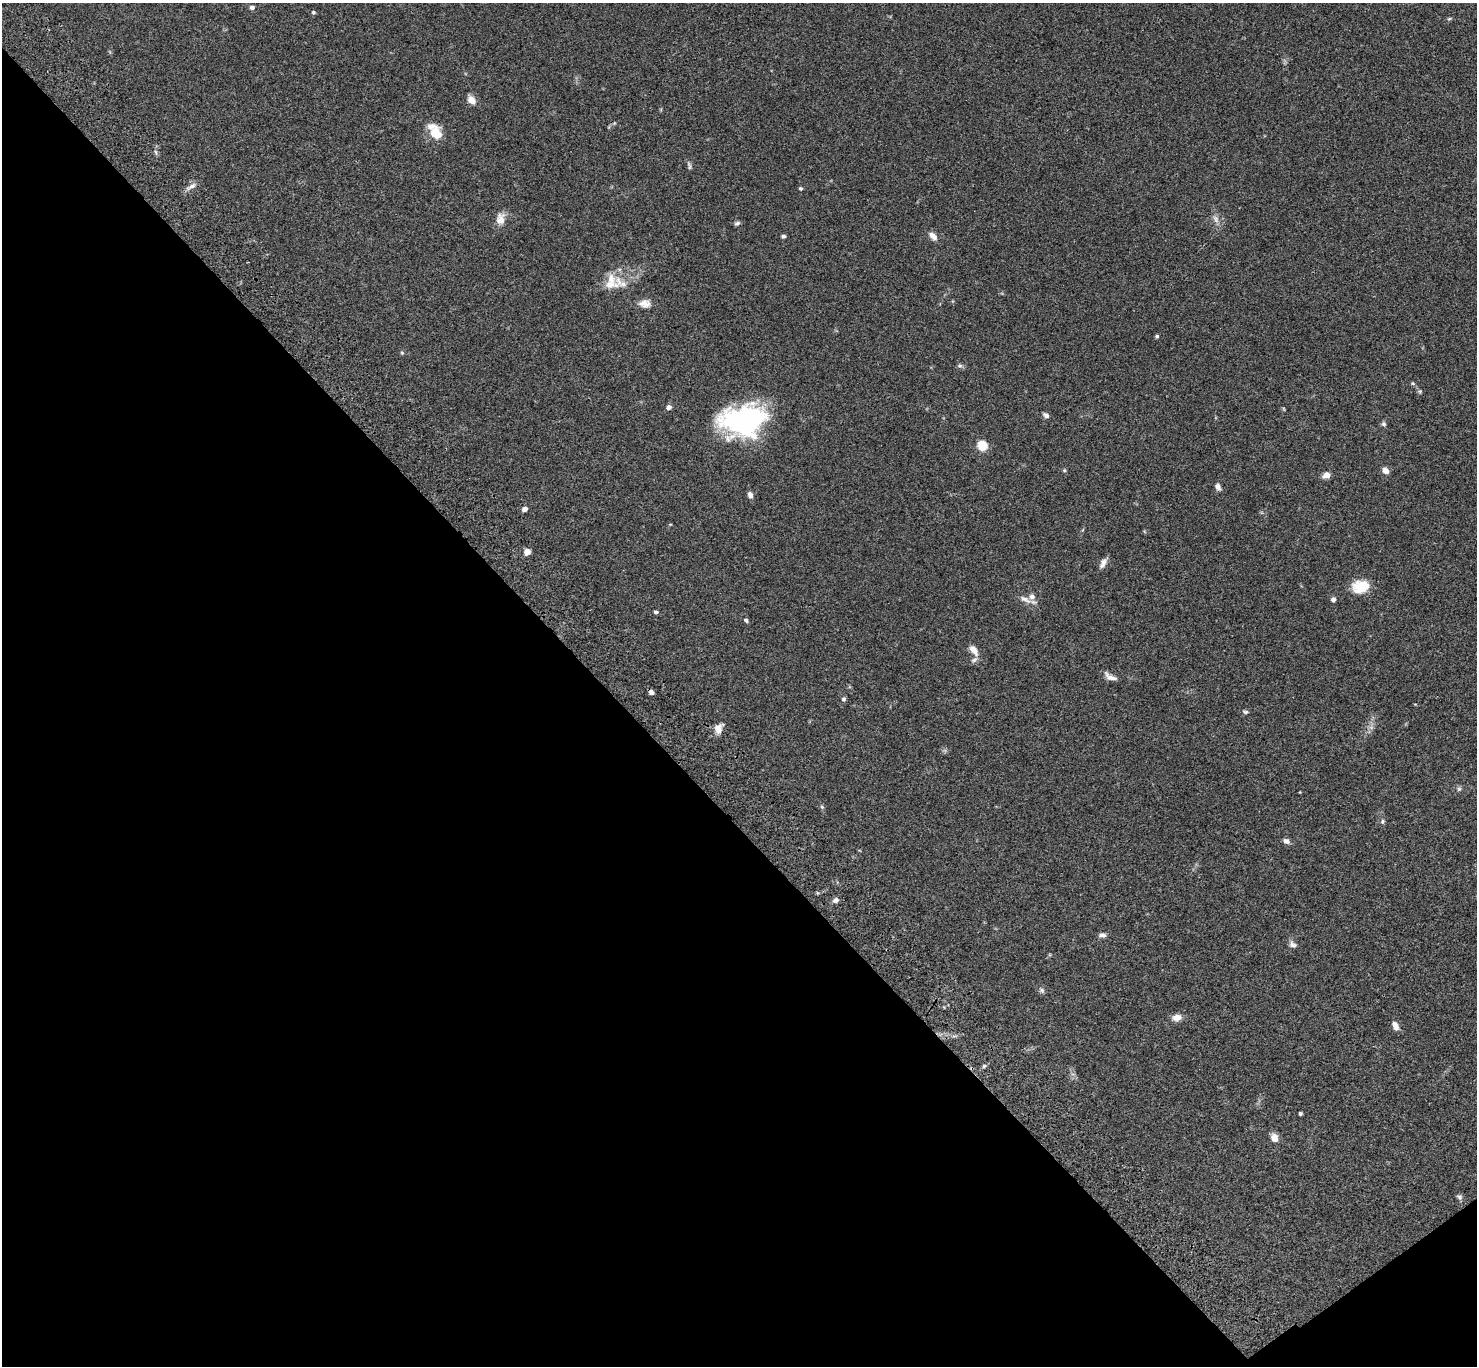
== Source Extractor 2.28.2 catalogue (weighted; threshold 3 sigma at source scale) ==
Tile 14 of 4 x 4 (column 2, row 4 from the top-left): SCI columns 1579-3053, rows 383-1746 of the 6106 x 6082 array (HDU 1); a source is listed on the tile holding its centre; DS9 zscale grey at full resolution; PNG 1479 x 1368 px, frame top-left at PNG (2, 3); no overlay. Shown black and unused: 42% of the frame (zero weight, under 3 of 4 exposures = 6% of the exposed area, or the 3 px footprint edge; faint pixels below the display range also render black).
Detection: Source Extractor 2.28.2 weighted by HDU 2 'WHT'; one run over the whole footprint, this tile lists its part. Background 0.0592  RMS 0.0053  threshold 0.0239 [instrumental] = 3 sigma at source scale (4.5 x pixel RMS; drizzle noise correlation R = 1.50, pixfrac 1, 0.05/0.05 arcsec/px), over >= 5 px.
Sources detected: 64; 1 too faint to see at this stretch — not listed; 5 inside a brighter listed object's ellipse — not listed separately; the other 58 listed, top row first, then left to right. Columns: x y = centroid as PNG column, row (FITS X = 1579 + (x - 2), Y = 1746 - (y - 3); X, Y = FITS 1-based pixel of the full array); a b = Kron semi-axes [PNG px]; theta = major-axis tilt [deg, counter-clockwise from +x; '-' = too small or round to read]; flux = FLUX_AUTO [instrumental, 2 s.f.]
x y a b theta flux
252 7 6 5 - 1.5
313 12 6 5 - 0.8
1449 19 6 3 19 0.62
471 100 11 8 -48 3.8
436 133 16 12 -71 10
689 166 12 4 -76 1.1
191 187 15 5 28 2.5
800 188 4 4 - 0.82
500 219 15 11 88 4.8
1216 219 12 7 -61 2.6
737 223 7 5 26 1.1
783 236 5 4 - 1
933 236 12 7 -41 3.1
621 283 27 12 -30 7.9
645 304 16 11 -2 4
1157 336 5 4 - 0.79
402 353 5 5 - 0.66
960 366 7 5 6 1
1413 383 6 4 -22 0.72
1420 391 6 5 - 0.69
669 407 6 5 - 1.7
1046 415 7 6 - 1.7
744 420 43 29 10 97
1384 424 6 5 - 1
982 446 5 5 - 25
1064 470 5 4 - 0.61
1386 471 7 6 - 3.3
1326 475 10 7 19 2.7
1218 487 8 6 -57 2
750 495 7 6 - 2.2
524 509 6 6 - 1.7
527 552 7 7 - 2.9
1104 562 13 7 48 2.6
1360 586 19 14 11 12
1025 599 18 7 -24 3.3
1333 599 6 5 - 1.5
656 612 5 4 - 1
746 620 6 4 -39 1
974 650 14 7 -54 4
1110 677 15 6 -28 3.2
651 692 5 4 - 2
843 699 6 5 - 1.2
1245 712 7 5 -10 0.93
718 728 14 10 62 4
1459 789 6 5 - 0.97
822 807 5 4 - 0.69
1382 821 7 6 - 1
1286 841 8 6 -18 2
836 900 8 6 28 1.9
1102 935 9 5 -1 1.7
1293 945 11 7 -37 2
1042 990 8 5 -27 1.2
1177 1018 11 8 10 3.8
1395 1026 9 5 -67 3.8
984 1066 6 4 45 0.9
1300 1114 3 3 - 0.93
1274 1138 10 8 -69 3.9
1459 1197 8 7 - 1.3